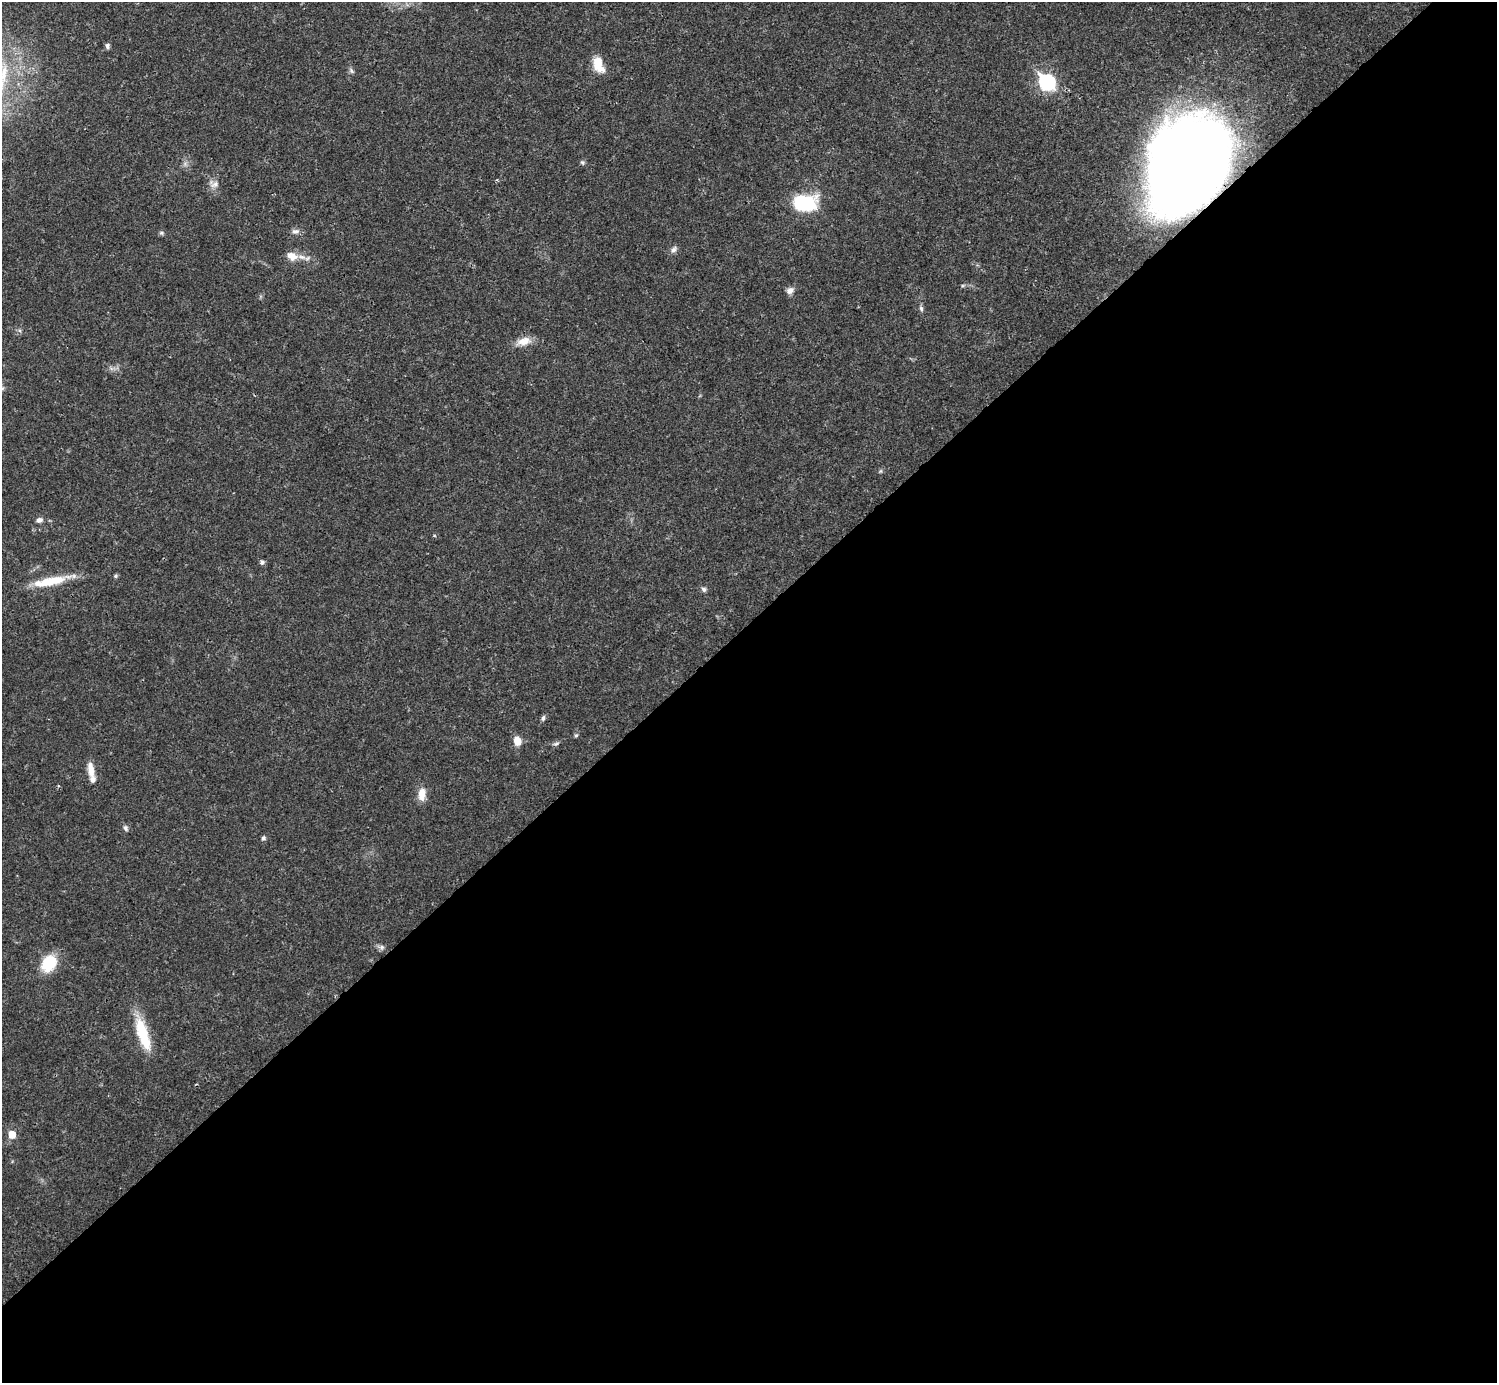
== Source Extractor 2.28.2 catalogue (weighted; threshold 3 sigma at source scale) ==
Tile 15 of 4 x 4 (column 3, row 4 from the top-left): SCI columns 2990-4484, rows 158-1538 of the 5981 x 5981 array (HDU 1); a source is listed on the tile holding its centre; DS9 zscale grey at full resolution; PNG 1499 x 1385 px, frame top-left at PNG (2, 2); no overlay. Shown black and unused: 55% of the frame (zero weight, under 3 of 4 exposures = <1% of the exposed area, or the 3 px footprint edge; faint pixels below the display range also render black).
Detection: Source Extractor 2.28.2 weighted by HDU 2 'WHT'; one run over the whole footprint, this tile lists its part. Background 0.0208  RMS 0.0022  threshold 0.0101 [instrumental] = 3 sigma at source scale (4.5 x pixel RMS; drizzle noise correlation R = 1.50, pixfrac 1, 0.05/0.05 arcsec/px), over >= 5 px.
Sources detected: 34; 2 inside a brighter listed object's ellipse — not listed separately; the other 32 listed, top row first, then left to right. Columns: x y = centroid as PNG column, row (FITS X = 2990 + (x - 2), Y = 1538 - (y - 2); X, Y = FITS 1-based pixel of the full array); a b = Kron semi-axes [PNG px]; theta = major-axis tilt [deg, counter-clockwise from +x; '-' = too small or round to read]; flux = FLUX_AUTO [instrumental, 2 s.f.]
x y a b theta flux
107 46 7 5 -90 0.58
598 63 20 11 -83 3.7
351 70 9 5 -63 0.5
1047 82 8 7 - 45
582 162 6 5 - 0.41
1188 162 79 59 57 300
214 184 13 9 8 1.3
804 203 19 12 -1 19
295 231 11 7 2 0.88
161 233 6 5 - 0.38
674 250 9 7 53 0.79
292 256 14 9 -23 2.3
790 290 9 8 - 1.1
921 309 8 5 -64 0.5
524 341 19 10 14 2.7
39 520 8 6 10 0.83
262 562 6 5 - 0.62
116 576 6 5 - 0.35
52 581 45 10 13 7
704 589 7 6 - 0.55
543 718 8 4 74 0.54
576 735 5 5 - 0.32
517 741 10 8 -68 2.3
556 743 8 4 9 0.46
91 770 19 7 -80 2.3
422 794 16 9 83 2.5
125 828 7 6 - 0.61
263 838 6 5 - 0.46
382 947 7 6 - 0.63
49 963 15 11 51 9.6
143 1034 42 12 -72 8.9
12 1135 6 5 - 3.7
Overlapping masked pixels (flux is a lower limit): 1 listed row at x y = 1188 162